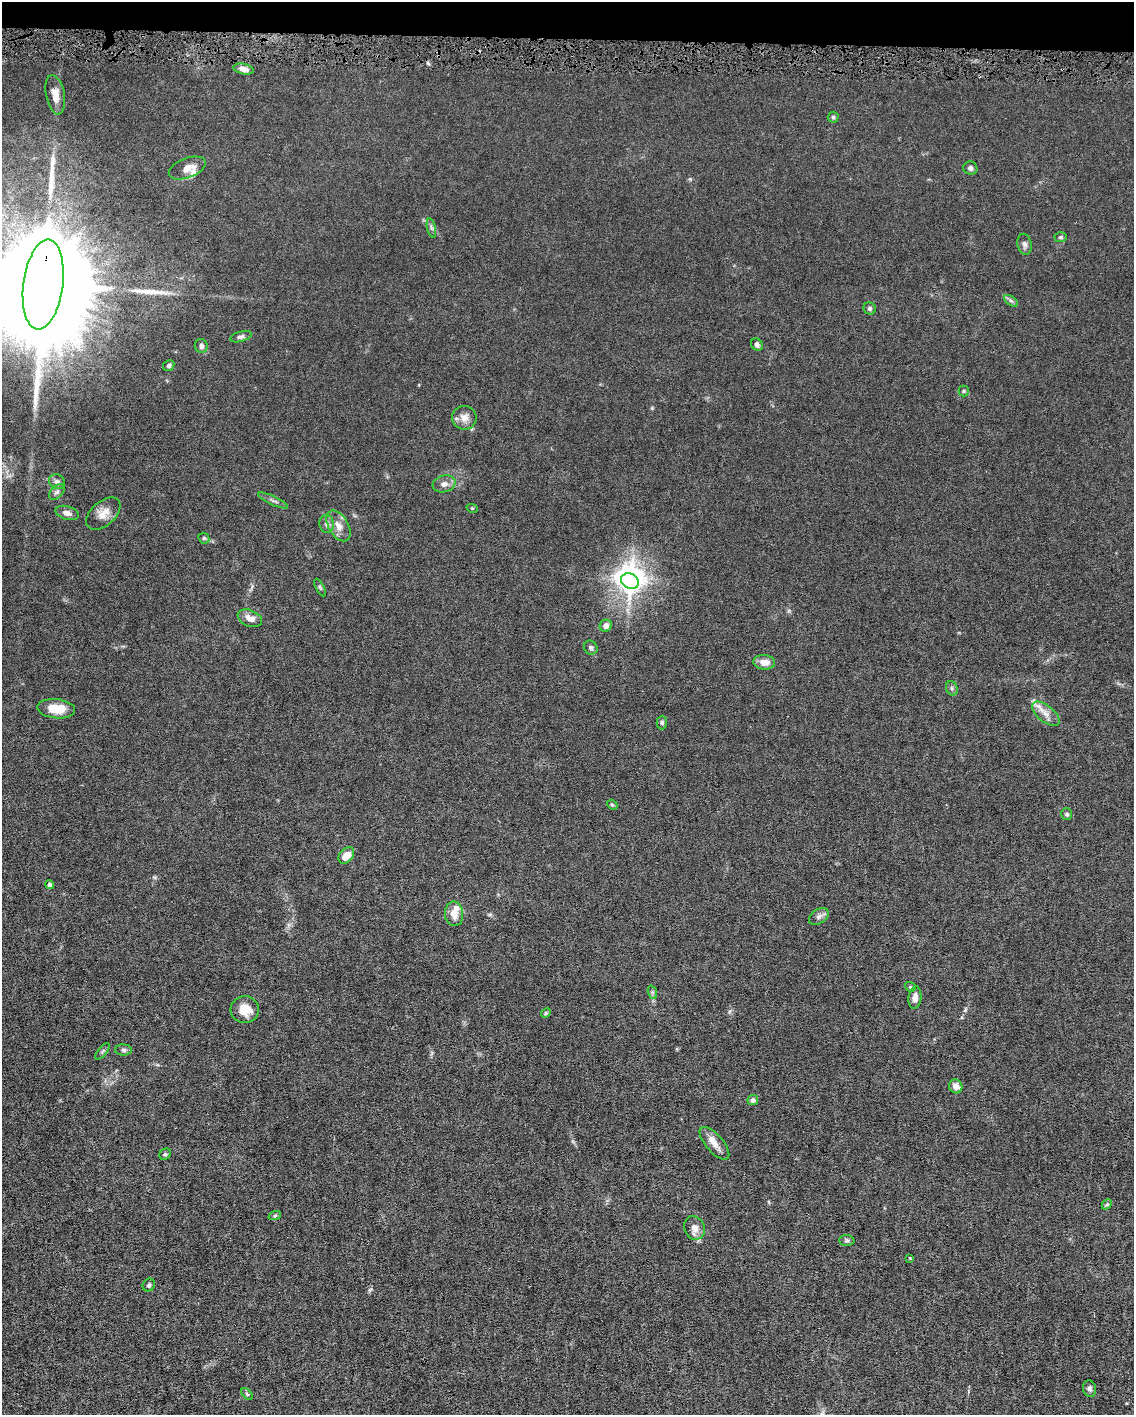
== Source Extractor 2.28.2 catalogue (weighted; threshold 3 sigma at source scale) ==
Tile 3 of 4 x 3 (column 3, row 1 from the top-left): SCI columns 2267-3398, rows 2938-4350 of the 4531 x 4566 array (HDU 1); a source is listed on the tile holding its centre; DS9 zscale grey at full resolution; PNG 1136 x 1417 px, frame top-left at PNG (2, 2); each listed source drawn as its Kron ellipse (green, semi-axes under 4 px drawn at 4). Shown black and unused: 3% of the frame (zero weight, under 4 of 8 exposures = <1% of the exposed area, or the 3 px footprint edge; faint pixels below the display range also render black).
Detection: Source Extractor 2.28.2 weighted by HDU 2 'WHT'; one run over the whole footprint, this tile lists its part. Background 0.0155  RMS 0.0023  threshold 0.00928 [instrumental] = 3 sigma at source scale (4.09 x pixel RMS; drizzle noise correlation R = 1.36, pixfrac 0.8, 0.05/0.05 arcsec/px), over >= 5 px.
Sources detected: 69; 1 inside a brighter object's white glare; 2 long thin detections or spike segments (spike, bleed or trail) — neither listed nor drawn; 4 inside a brighter listed object's ellipse — not listed separately; the other 62 listed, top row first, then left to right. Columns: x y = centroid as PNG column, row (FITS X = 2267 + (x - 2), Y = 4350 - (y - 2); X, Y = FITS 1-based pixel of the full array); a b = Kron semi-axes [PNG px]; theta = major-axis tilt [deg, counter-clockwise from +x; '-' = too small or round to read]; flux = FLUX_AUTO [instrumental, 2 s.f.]
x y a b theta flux
243 69 10 5 -12 1
55 95 20 9 -79 2.3
833 117 5 5 - 0.34
187 168 19 10 20 1.9
970 168 7 6 - 0.6
431 228 10 4 -77 0.45
1061 237 6 5 - 0.34
1025 244 10 7 -76 0.71
43 285 45 20 82 12000
1011 301 8 4 -36 0.45
870 308 6 6 - 0.41
241 337 11 5 16 0.55
757 345 6 5 - 0.62
201 346 7 6 - 0.61
169 365 6 5 - 0.5
964 391 5 5 - 0.26
464 418 12 12 - 1.6
57 482 8 7 - 0.73
444 484 11 8 16 1.1
57 492 9 6 47 0.6
273 501 16 3 -25 0.5
472 508 6 3 -18 0.21
67 513 12 6 -16 1
103 514 20 12 42 2.2
327 524 9 7 -81 0.76
338 526 17 10 -60 1.9
204 538 6 5 - 0.32
630 581 9 7 -29 120
320 587 9 4 -63 0.36
250 618 13 8 -23 1.5
606 626 6 5 - 1
591 648 7 6 - 0.47
764 662 11 7 -4 1.8
952 688 7 5 -71 0.45
56 709 19 9 -5 3.8
1046 714 16 8 -39 1.7
662 722 7 5 90 0.38
612 805 6 4 -42 0.27
1067 814 6 5 - 0.5
346 855 9 6 49 2.3
49 885 5 4 - 0.4
454 914 12 9 -85 2.1
819 916 11 7 33 0.77
910 987 6 4 -21 0.28
652 992 7 4 -71 0.36
915 997 11 6 83 1.4
245 1010 14 13 - 3
546 1013 5 4 - 0.26
123 1050 8 5 -2 0.51
102 1051 10 4 50 0.36
956 1086 7 6 - 1.3
753 1100 5 5 - 0.56
714 1143 20 8 -49 1.9
165 1154 6 5 - 0.31
1107 1204 6 4 44 0.29
275 1215 6 4 20 0.31
694 1228 12 10 -67 1.5
847 1240 8 5 -2 0.41
910 1258 3 3 - 0.17
149 1285 6 6 - 0.4
1089 1389 8 6 -75 0.71
247 1394 7 4 -45 0.29
Overlapping masked pixels (flux is a lower limit): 1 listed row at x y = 43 285
Isophote crosses this tile's border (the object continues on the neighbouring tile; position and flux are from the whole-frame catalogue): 1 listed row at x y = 43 285